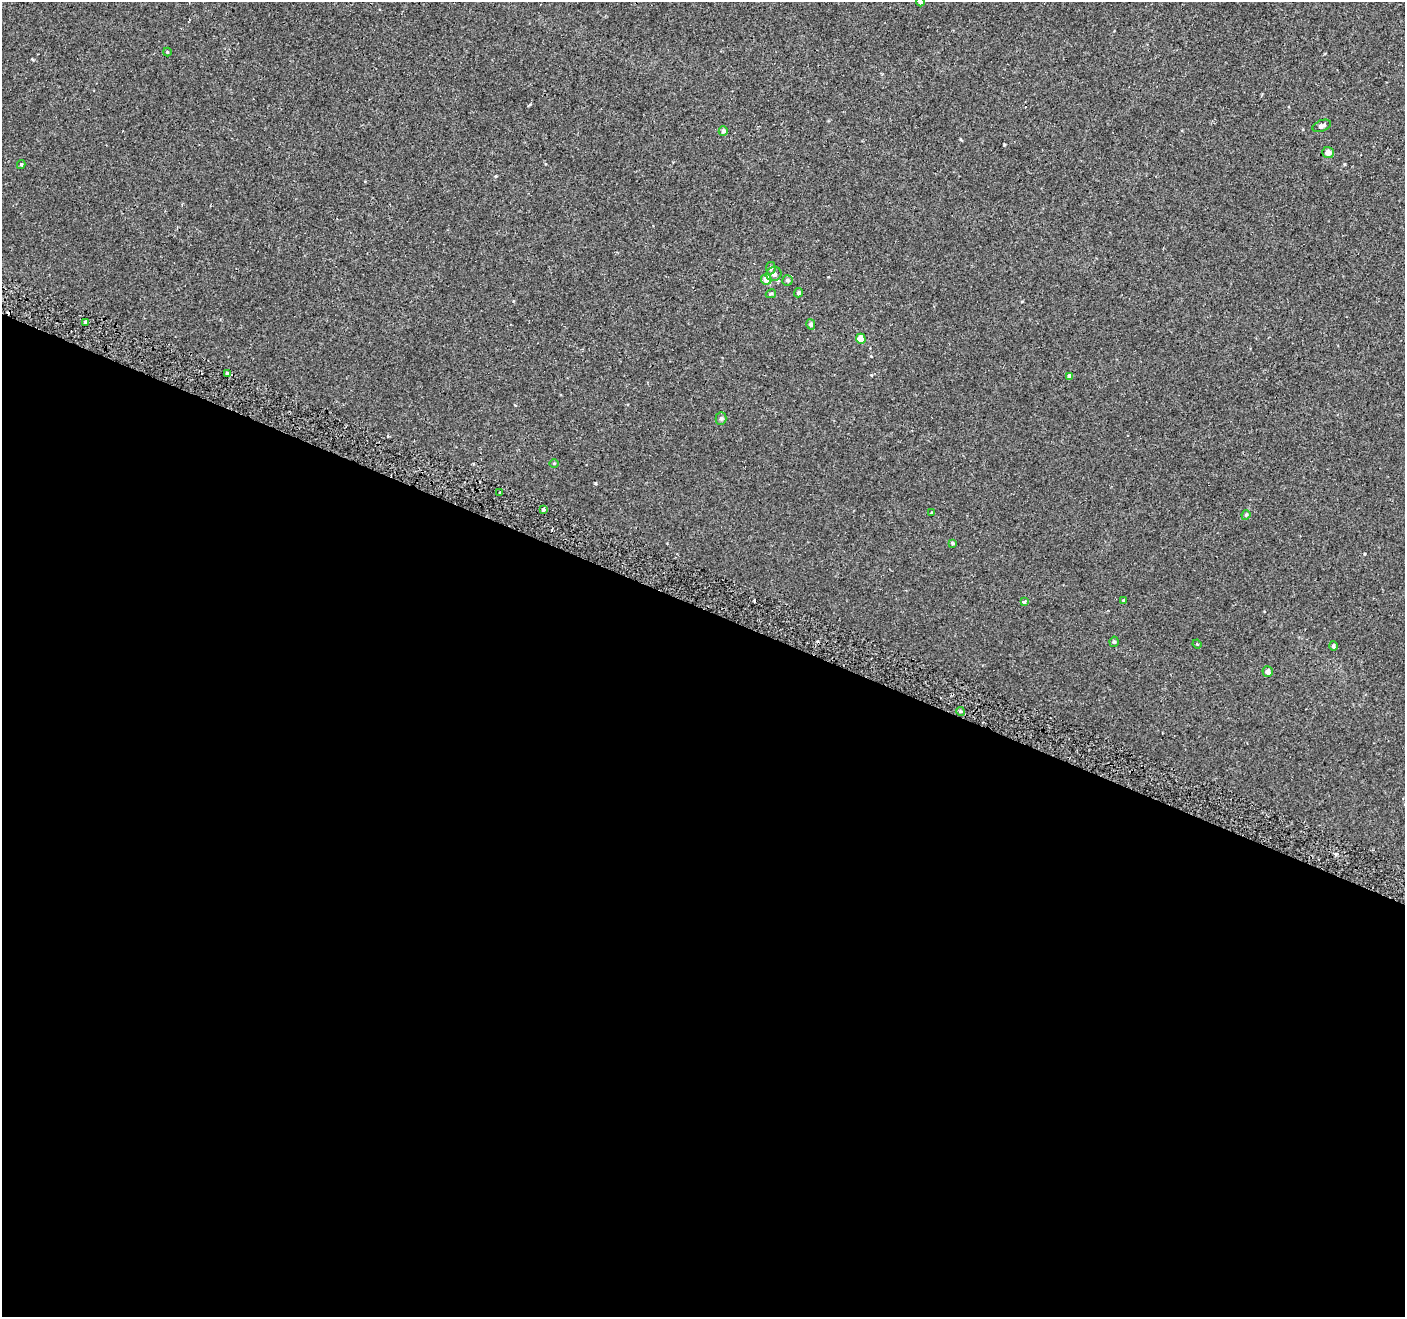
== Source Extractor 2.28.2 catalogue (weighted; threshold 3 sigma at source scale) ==
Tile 14 of 4 x 4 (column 2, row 4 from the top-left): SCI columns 1460-2862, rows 259-1573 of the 5715 x 5844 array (HDU 1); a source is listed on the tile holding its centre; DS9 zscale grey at full resolution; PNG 1407 x 1319 px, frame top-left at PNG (2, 2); each listed source drawn as its Kron ellipse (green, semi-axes under 4 px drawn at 4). Shown black and unused: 54% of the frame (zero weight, under 2 of 3 exposures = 3% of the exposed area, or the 3 px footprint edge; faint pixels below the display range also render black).
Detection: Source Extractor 2.28.2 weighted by HDU 2 'WHT'; one run over the whole footprint, this tile lists its part. Background 5.43e-04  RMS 0.0031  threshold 0.0141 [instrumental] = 3 sigma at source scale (4.5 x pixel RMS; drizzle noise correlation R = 1.50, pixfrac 1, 0.0396/0.0396 arcsec/px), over >= 5 px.
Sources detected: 32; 1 cosmic-ray / hot-pixel residue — neither listed nor drawn; the other 31 listed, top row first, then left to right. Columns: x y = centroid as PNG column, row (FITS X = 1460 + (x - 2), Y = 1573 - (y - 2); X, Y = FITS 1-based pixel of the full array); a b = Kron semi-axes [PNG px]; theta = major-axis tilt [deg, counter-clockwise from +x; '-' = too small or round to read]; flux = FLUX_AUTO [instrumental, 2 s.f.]
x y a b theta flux
920 2 4 4 - 0.86
167 52 4 4 - 0.31
1322 126 10 5 21 1
723 131 5 4 - 0.77
1328 153 6 5 - 1.5
21 164 4 4 - 0.38
771 268 6 5 - 0.63
774 274 8 7 - 1.1
766 279 5 5 - 3.2
788 280 5 5 - 0.66
798 293 5 4 - 0.53
771 294 5 4 - 0.33
86 322 4 3 - 6
811 324 5 4 - 0.77
861 339 5 5 - 4.9
227 373 3 3 - 0.82
1070 376 4 4 - 1.5
721 419 6 5 - 0.48
554 463 5 3 - 0.25
500 493 3 3 - 0.71
543 510 3 3 - 1.3
932 513 4 3 - 0.28
1246 515 5 4 - 0.38
952 543 3 3 - 0.47
1123 601 4 4 - 0.28
1024 602 4 3 - 1.1
1114 642 5 4 - 0.47
1197 644 5 3 - 0.26
1333 646 5 4 - 0.57
1268 672 5 5 - 1.4
960 711 4 3 - 0.4
Isophote crosses this tile's border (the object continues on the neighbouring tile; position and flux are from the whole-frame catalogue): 1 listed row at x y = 920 2
Unlisted compact peaks at least as high as the median listed source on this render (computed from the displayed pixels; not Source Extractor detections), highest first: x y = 595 483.